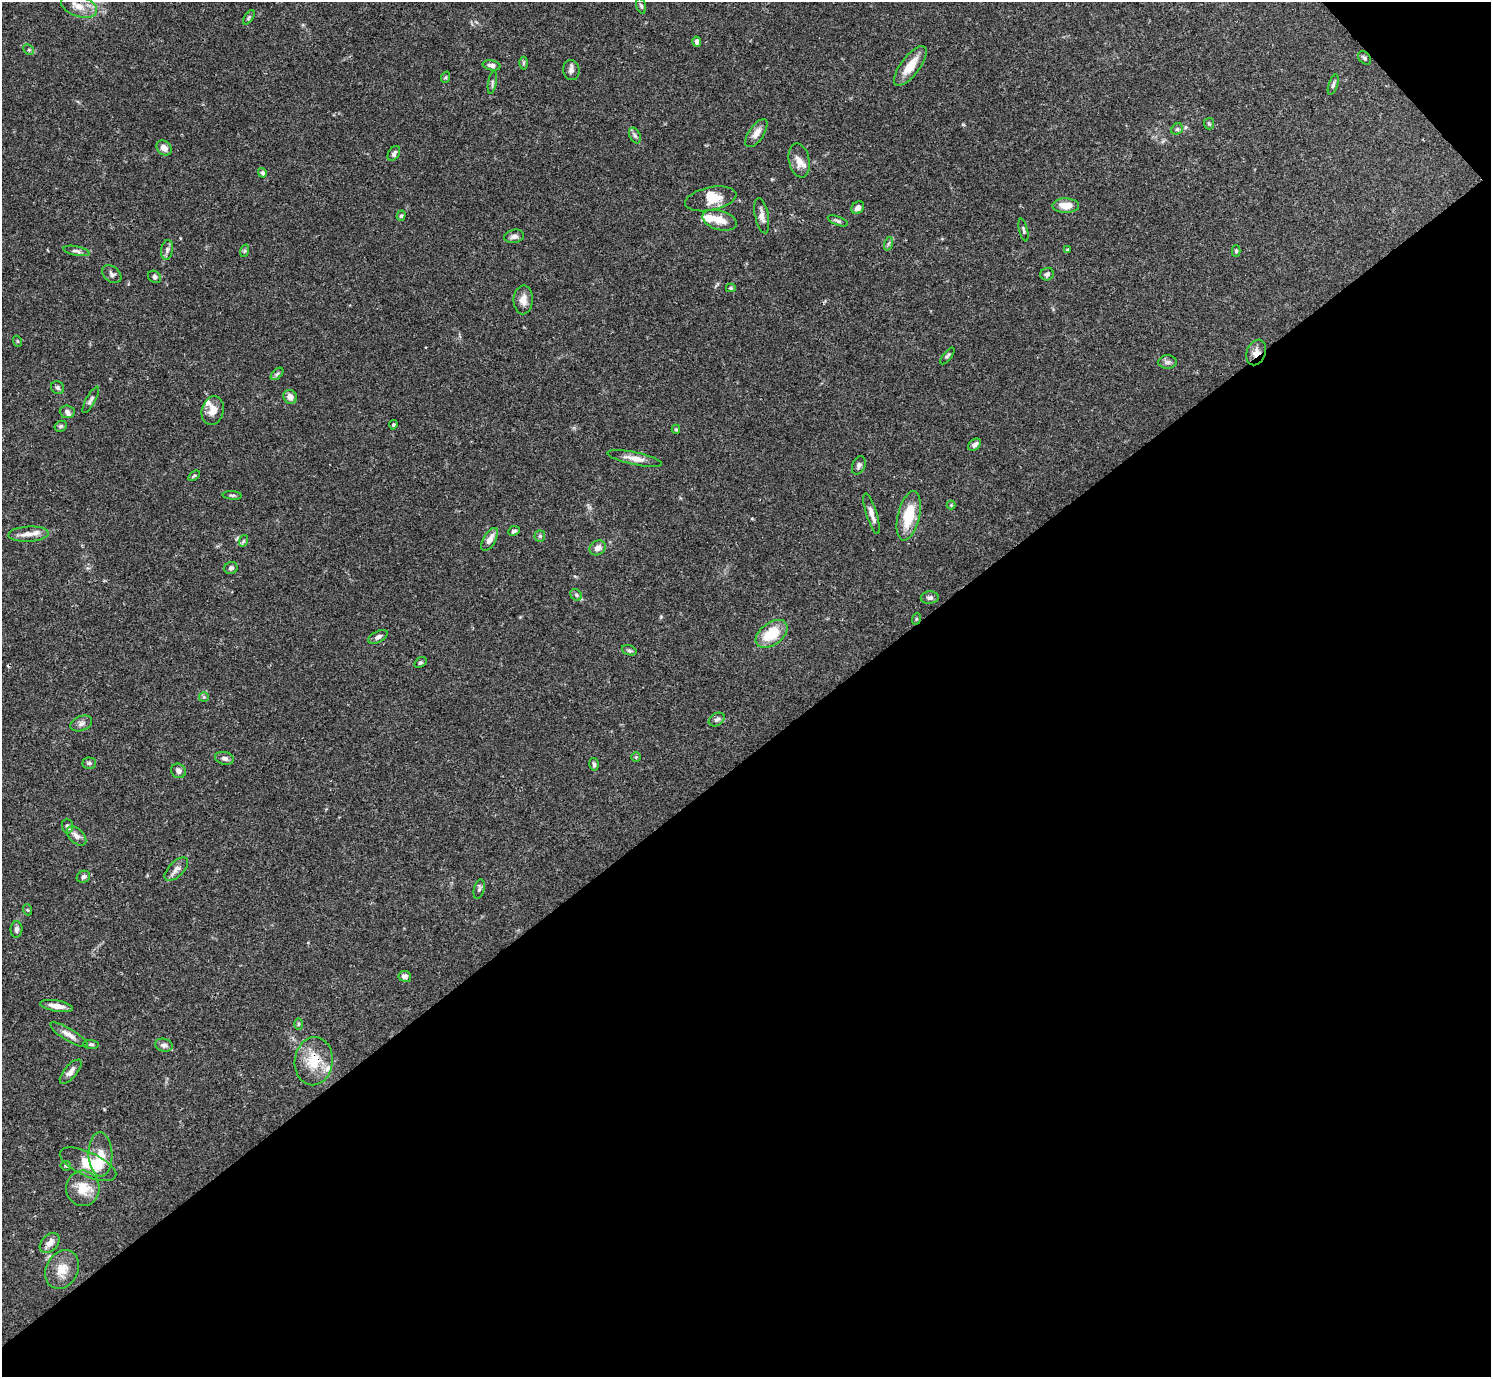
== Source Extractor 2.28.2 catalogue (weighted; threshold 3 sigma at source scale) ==
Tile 12 of 4 x 4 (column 4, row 3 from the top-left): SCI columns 4471-5959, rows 1535-2909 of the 5963 x 5959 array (HDU 1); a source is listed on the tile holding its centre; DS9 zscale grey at full resolution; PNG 1493 x 1379 px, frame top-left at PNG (2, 2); each listed source drawn as its Kron ellipse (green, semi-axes under 4 px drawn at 4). Shown black and unused: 46% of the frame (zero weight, under 3 of 4 exposures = <1% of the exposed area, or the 3 px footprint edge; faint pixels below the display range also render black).
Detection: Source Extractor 2.28.2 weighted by HDU 2 'WHT'; one run over the whole footprint, this tile lists its part. Background 0.0711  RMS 0.0032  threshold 0.0143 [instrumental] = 3 sigma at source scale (4.5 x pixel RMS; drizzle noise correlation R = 1.50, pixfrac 1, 0.05/0.05 arcsec/px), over >= 5 px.
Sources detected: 114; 1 inside a brighter object's white glare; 1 cosmic-ray / hot-pixel residue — neither listed nor drawn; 7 inside a brighter listed object's ellipse — not listed separately; the other 105 listed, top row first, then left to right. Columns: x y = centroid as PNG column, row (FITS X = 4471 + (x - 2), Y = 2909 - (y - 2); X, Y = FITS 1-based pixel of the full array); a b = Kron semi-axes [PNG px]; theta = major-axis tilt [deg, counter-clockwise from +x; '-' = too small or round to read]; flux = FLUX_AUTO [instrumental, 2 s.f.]
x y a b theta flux
79 6 19 10 -20 4.6
641 6 8 4 -73 0.6
249 17 8 4 55 0.52
697 42 5 4 - 1.2
29 50 6 4 -45 0.49
1364 58 7 5 -51 0.64
523 63 6 4 89 0.42
491 65 9 5 -12 1.1
910 66 24 9 53 6
571 70 10 8 -82 1.2
446 77 6 4 71 0.4
492 83 11 3 81 0.64
1333 85 10 4 72 0.71
1209 124 6 5 - 0.43
1177 129 6 5 - 0.58
756 133 16 7 55 2.5
635 136 8 5 -63 0.78
164 148 8 6 -42 1.8
394 153 8 5 58 0.97
799 160 17 10 -78 2.9
262 173 5 4 - 0.69
711 199 26 11 12 5.5
1066 206 13 7 -1 3.9
858 208 7 5 47 1.5
401 216 5 4 - 0.5
762 216 18 6 -79 2
720 220 18 9 -16 4
838 221 10 4 -21 0.64
1023 230 11 4 -77 0.66
514 236 10 6 12 1.3
888 244 7 4 72 0.55
167 250 10 6 81 1
1067 250 4 3 - 0.47
76 251 13 4 -11 1.1
244 251 6 4 71 0.47
1236 251 5 4 - 0.48
112 274 11 7 -41 1.1
1047 274 7 6 - 0.95
154 277 7 6 - 0.89
731 288 5 4 - 0.41
523 300 14 9 87 2.7
17 341 5 3 - 0.3
1256 352 13 9 67 2.2
947 356 10 4 52 0.64
1167 362 9 7 1 1
277 374 7 4 45 0.58
58 388 7 6 - 0.73
290 397 7 6 - 1.9
91 400 15 4 61 0.92
213 411 14 11 74 3.5
67 412 7 6 - 1
393 425 5 3 - 0.46
61 426 6 5 - 0.64
676 429 4 4 - 0.43
975 445 7 5 40 1.2
634 458 28 6 -12 2.9
859 465 9 6 67 1
194 476 6 3 37 0.4
232 495 9 4 -4 0.56
951 505 4 4 - 0.33
872 514 21 5 -72 2.1
909 516 25 11 77 10
514 531 6 4 25 0.75
28 534 20 7 3 2.8
540 536 5 5 - 0.45
490 539 13 6 60 2.7
243 541 6 4 71 0.42
598 548 8 7 - 2.1
231 568 6 6 - 0.81
576 595 6 5 - 0.59
930 598 9 6 4 0.94
916 619 6 3 71 0.35
772 634 18 11 37 9.5
378 637 10 5 28 1
629 650 8 5 -18 0.63
420 662 6 4 33 0.48
204 697 5 5 - 0.42
717 719 8 6 31 0.9
81 723 11 7 21 1.3
636 757 4 4 - 0.4
224 758 9 6 -11 1.1
89 763 7 5 -1 0.61
594 764 6 4 -79 0.57
178 771 8 7 - 1.2
67 826 7 5 -88 0.73
76 836 12 7 -44 1.7
176 869 15 7 45 1.7
83 877 7 6 - 1
479 889 10 5 76 0.8
28 910 5 3 - 0.3
16 929 8 6 89 1.1
405 976 6 5 - 1.3
56 1006 16 5 -9 3
298 1024 6 4 89 0.41
69 1035 21 6 -31 2.2
91 1044 8 4 -5 0.52
164 1045 9 6 -13 1.3
314 1061 24 19 83 9.2
71 1072 15 6 50 1.6
100 1155 22 12 -88 4.6
88 1164 30 12 -25 7.3
66 1166 5 4 - 0.47
83 1188 18 16 -86 6.2
50 1243 11 8 46 2.4
62 1269 20 16 63 5.2
Overlapping masked pixels (flux is a lower limit): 2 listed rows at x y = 1256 352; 314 1061
Isophote crosses this tile's border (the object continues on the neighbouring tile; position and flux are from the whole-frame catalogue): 1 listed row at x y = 79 6